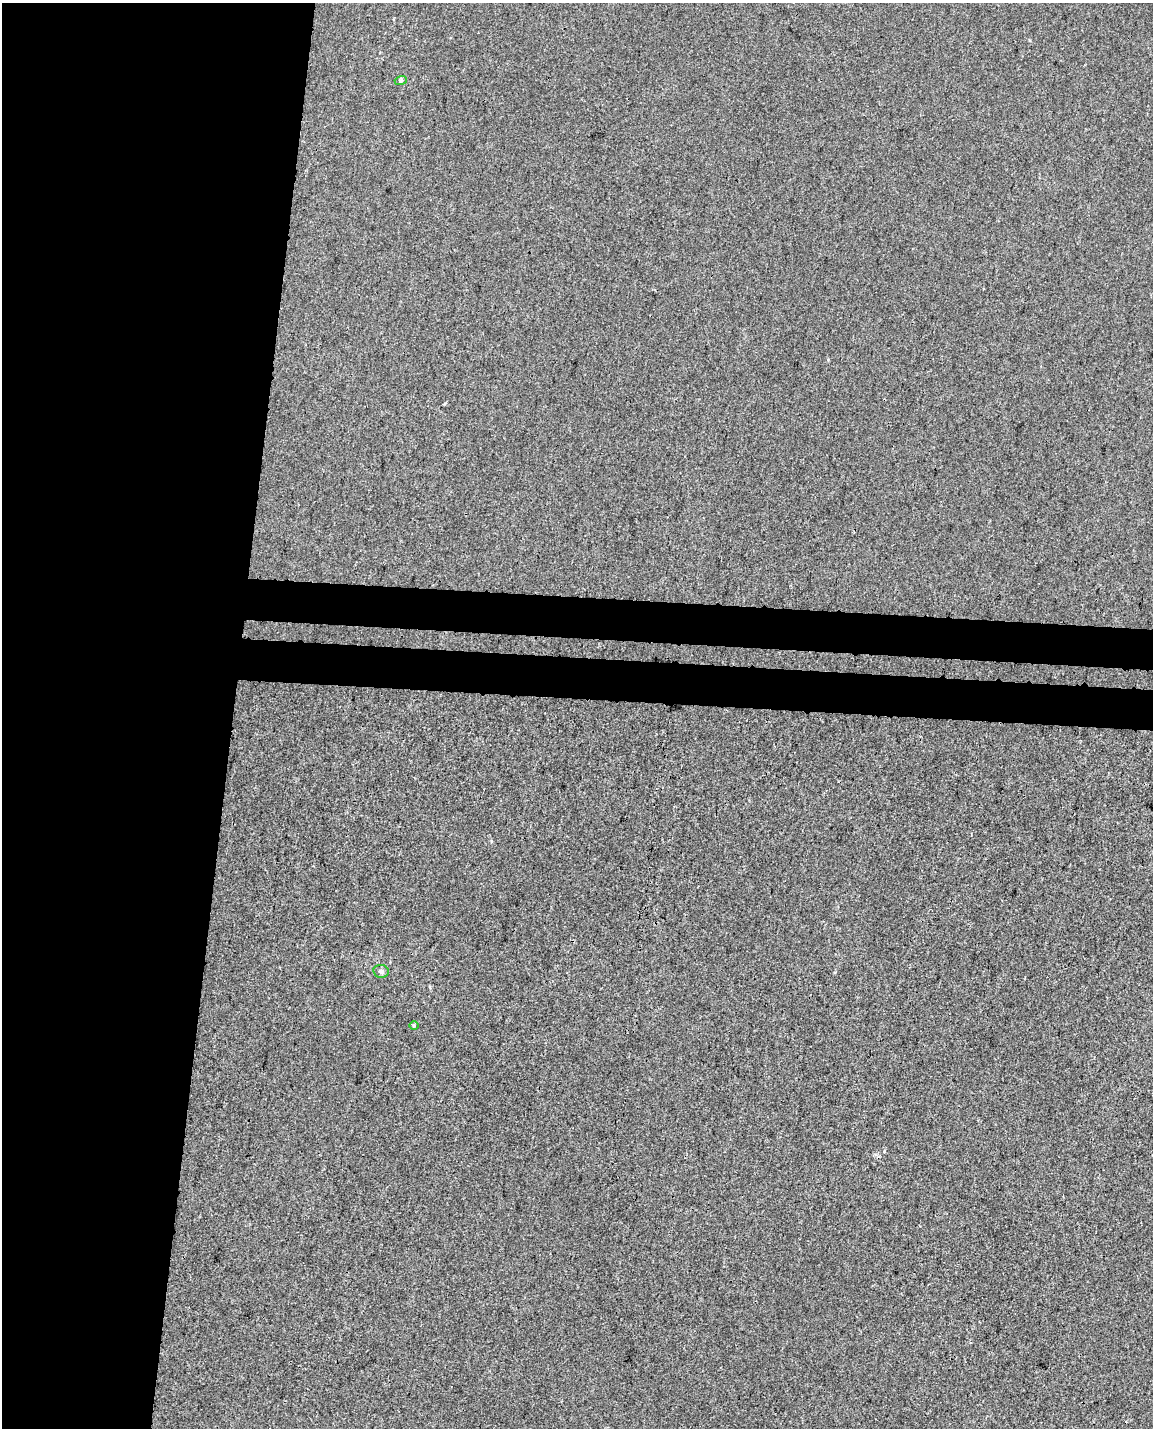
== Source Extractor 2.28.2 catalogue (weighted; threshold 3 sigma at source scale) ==
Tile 5 of 4 x 3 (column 1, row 2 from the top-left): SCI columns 17-1167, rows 1768-3193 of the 4626 x 4904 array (HDU 1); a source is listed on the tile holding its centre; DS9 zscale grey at full resolution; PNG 1155 x 1430 px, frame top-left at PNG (2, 3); each listed source drawn as its Kron ellipse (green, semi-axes under 4 px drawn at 4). Shown black and unused: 25% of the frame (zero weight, under 3 of 4 exposures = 5% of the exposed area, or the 3 px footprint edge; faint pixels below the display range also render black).
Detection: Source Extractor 2.28.2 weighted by HDU 2 'WHT'; one run over the whole footprint, this tile lists its part. Background -7.69e-04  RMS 0.005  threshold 0.0223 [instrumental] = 3 sigma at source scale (4.5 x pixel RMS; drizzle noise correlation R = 1.50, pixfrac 1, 0.0396/0.0396 arcsec/px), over >= 5 px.
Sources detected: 3; all 3 listed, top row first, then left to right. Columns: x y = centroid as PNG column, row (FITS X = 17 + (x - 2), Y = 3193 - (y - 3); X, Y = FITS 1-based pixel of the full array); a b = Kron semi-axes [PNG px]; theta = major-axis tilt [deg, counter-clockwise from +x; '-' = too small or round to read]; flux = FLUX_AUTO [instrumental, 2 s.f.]
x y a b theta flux
401 80 6 4 18 0.67
381 971 8 6 -9 1.3
414 1025 5 3 - 0.44